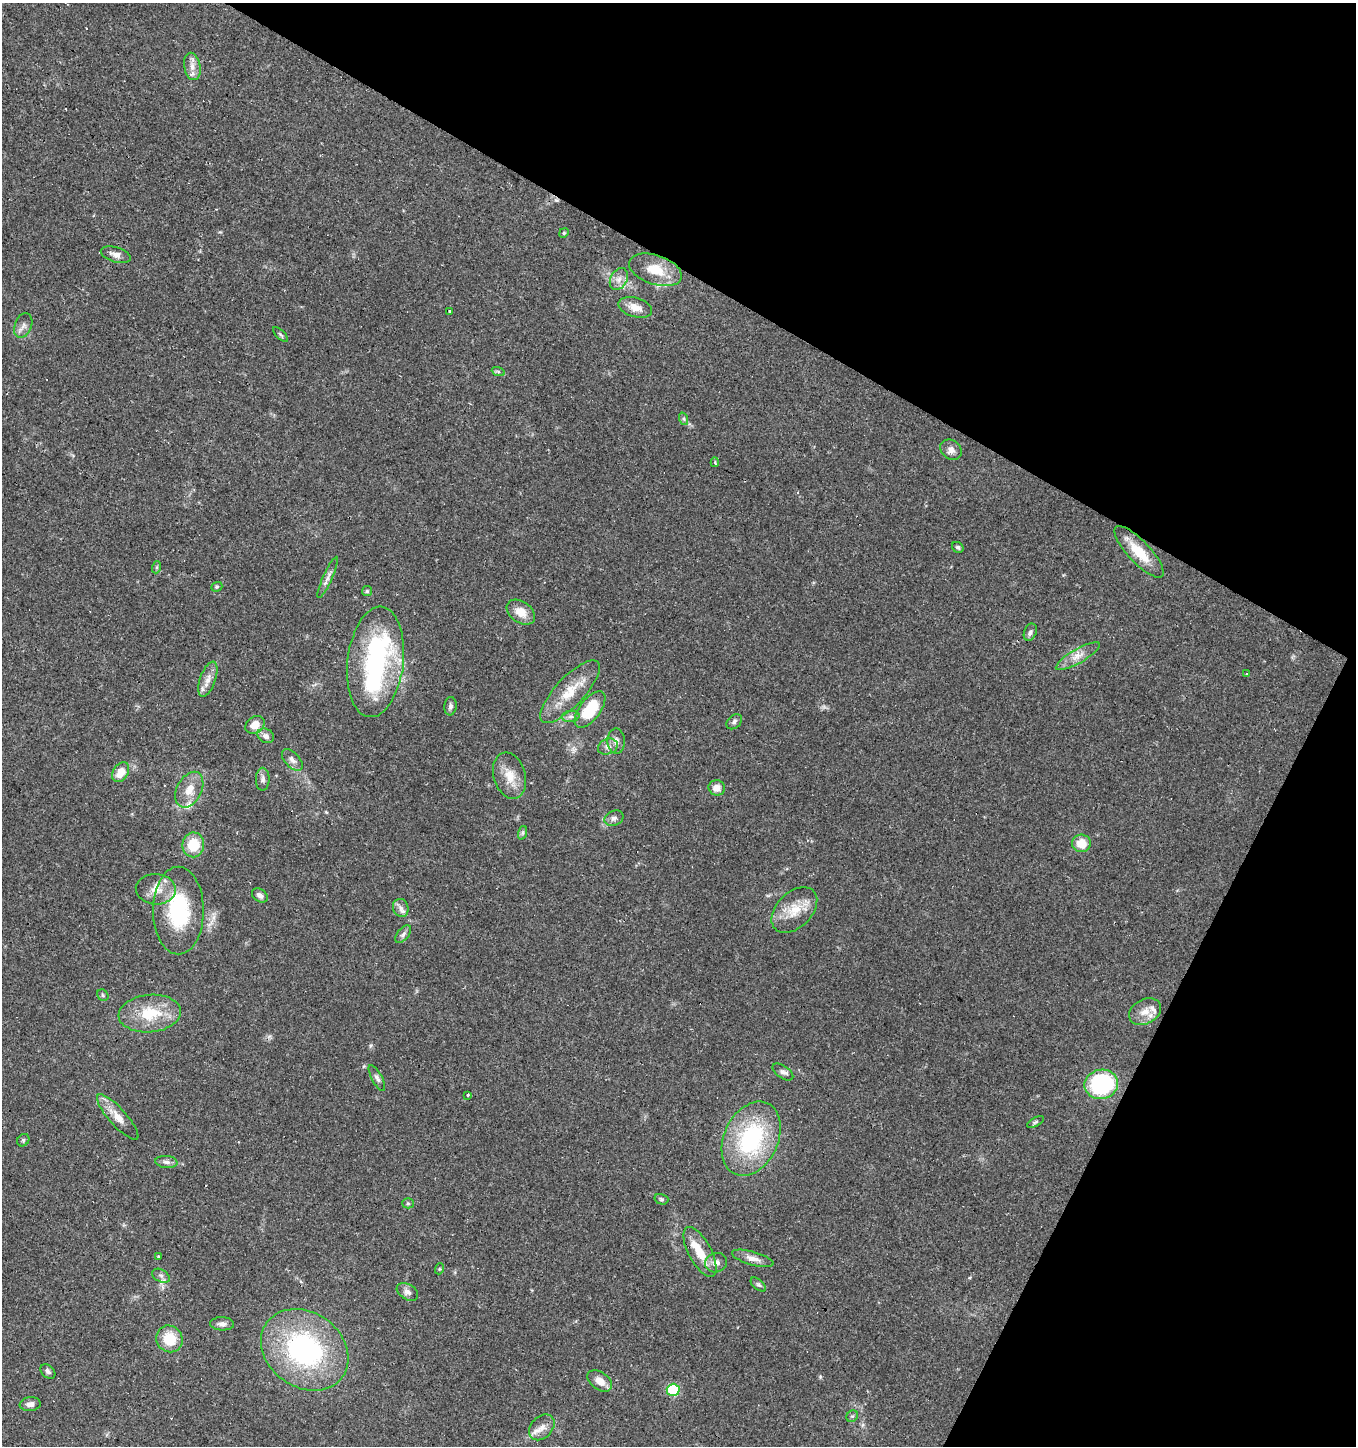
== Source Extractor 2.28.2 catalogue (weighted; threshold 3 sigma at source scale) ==
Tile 8 of 4 x 4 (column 4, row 2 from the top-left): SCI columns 4323-5676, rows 2887-4330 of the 5870 x 5777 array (HDU 1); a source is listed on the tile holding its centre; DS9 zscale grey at full resolution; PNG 1358 x 1448 px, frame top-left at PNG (2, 3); each listed source drawn as its Kron ellipse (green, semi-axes under 4 px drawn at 4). Shown black and unused: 28% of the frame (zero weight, under 2 of 3 exposures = <1% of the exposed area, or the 3 px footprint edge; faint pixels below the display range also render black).
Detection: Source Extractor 2.28.2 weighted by HDU 2 'WHT'; one run over the whole footprint, this tile lists its part. Background 0.0673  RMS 0.0052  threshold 0.0236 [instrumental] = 3 sigma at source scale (4.5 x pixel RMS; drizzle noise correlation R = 1.50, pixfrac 1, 0.0396/0.0396 arcsec/px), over >= 5 px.
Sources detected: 93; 1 inside a brighter object's white glare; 6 cosmic-ray / hot-pixel residue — neither listed nor drawn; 5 inside a brighter listed object's ellipse — not listed separately; the other 81 listed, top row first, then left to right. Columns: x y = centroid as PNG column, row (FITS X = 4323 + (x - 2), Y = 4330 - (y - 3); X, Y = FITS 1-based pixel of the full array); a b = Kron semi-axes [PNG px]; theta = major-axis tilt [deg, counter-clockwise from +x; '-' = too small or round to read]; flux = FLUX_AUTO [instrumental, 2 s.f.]
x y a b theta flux
192 66 14 8 -79 4.1
564 233 5 4 - 0.63
116 255 15 7 -17 3
655 270 27 14 -19 14
619 279 12 8 63 3.5
635 307 17 9 -17 6
450 312 3 3 - 8.8
23 325 13 8 68 2.7
280 335 10 4 -45 1
498 371 7 4 -19 0.86
684 419 6 4 -72 0.93
951 450 11 9 -40 3.3
715 462 5 4 - 0.73
958 547 6 5 - 0.98
1139 552 34 11 -47 14
157 567 6 4 71 0.77
328 577 22 4 66 2.8
217 587 6 4 22 0.8
367 591 5 5 - 0.79
521 612 15 10 -35 7.1
1030 632 9 6 68 1.6
1078 656 25 7 30 5.8
375 662 55 28 83 86
1246 674 3 3 - 0.89
208 679 18 7 70 4.7
570 692 41 14 47 16
450 706 9 6 84 1.6
590 709 21 10 53 23
571 716 9 5 5 1.8
734 722 9 6 43 1.6
255 725 10 8 33 6.1
266 736 9 6 -29 2.5
616 741 12 8 -89 3.1
608 747 10 7 20 2.6
292 760 13 7 -47 2.7
121 772 11 7 57 8.5
510 776 24 16 -73 9.6
263 779 11 7 89 2.2
717 788 8 7 - 4.7
189 790 19 12 62 8.5
614 818 10 7 23 2.1
522 833 7 4 71 0.99
1081 843 9 9 - 8.5
193 845 12 11 - 15
156 889 20 15 -3 8.1
260 895 8 6 -35 2.3
401 908 9 7 -68 2.5
794 910 27 17 45 12
178 911 44 25 -90 43
403 934 10 5 51 1.7
103 995 6 5 - 0.84
1145 1012 17 12 28 6.2
150 1014 31 18 5 21
783 1072 12 6 -35 2
377 1078 14 5 -62 2
1101 1084 17 14 12 63
468 1095 3 3 - 0.67
118 1117 29 8 -48 7.3
1036 1122 9 4 27 0.97
751 1139 39 27 65 60
23 1140 7 5 46 0.96
166 1162 11 6 -6 2
661 1199 7 5 -16 0.93
408 1203 5 5 - 0.86
700 1252 28 11 -62 12
158 1256 4 2 - 0.58
753 1258 21 6 -16 3.9
716 1263 11 9 20 3.6
439 1269 5 3 - 0.51
161 1276 9 6 -29 1.9
758 1285 9 5 -40 1.1
407 1292 12 7 -32 2.6
222 1324 12 6 -2 2.4
169 1339 14 13 - 14
305 1350 47 37 -36 95
48 1371 8 6 -43 1.4
600 1381 14 8 -36 5.3
673 1390 6 6 - 37
30 1404 10 7 6 2.6
852 1416 6 5 - 1
542 1427 14 10 46 4.6
Overlapping masked pixels (flux is a lower limit): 2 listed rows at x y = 1139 552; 178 911